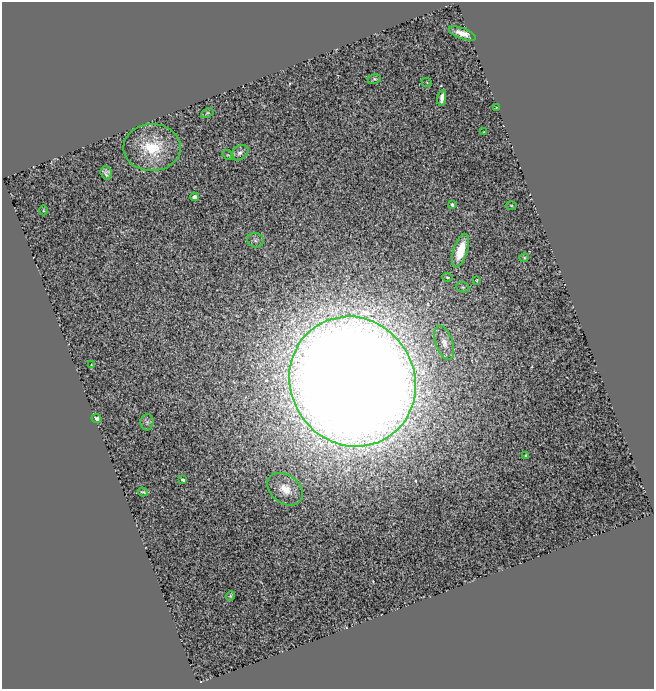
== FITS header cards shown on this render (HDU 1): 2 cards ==
NAXIS1  =                  652
NAXIS2  =                  687

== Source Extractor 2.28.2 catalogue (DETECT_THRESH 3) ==
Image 652 x 687 px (HDU 1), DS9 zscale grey, 1 PNG px = 1 image px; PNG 656 x 691 px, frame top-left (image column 1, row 687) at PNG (2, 2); each listed source drawn as its Kron ellipse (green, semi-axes under 4 px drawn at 4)
Background 1.2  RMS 0.15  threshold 0.457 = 3 sigma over >= 5 px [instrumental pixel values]
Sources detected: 31; all 31 listed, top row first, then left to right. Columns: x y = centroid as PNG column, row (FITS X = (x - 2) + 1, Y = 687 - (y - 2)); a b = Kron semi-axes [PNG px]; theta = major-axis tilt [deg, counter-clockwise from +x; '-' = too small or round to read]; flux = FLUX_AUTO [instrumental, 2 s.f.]
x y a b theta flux
462 33 14 5 -22 98
374 79 7 4 8 21
427 83 5 3 - 8.3
442 98 8 4 82 63
496 108 3 2 - 7.1
207 113 7 4 26 11
484 132 3 2 - 6.3
152 147 29 23 2 480
240 153 9 6 39 40
228 155 6 3 -41 11
106 173 7 5 -72 32
194 197 4 4 - 57
452 205 4 3 - 27
511 205 5 3 - 9.7
43 210 5 3 - 11
255 240 8 7 - 38
460 251 17 7 72 250
524 258 4 4 - 11
447 277 5 4 - 15
477 280 3 2 - 9
463 287 7 5 -20 17
444 343 17 8 -72 98
91 365 3 2 - 6.4
352 382 66 62 -58 60000
96 419 5 4 - 49
147 422 8 6 89 26
526 455 3 2 - 9.1
183 480 4 3 - 19
285 489 20 14 -37 180
143 492 5 2 - 15
230 596 5 3 - 11